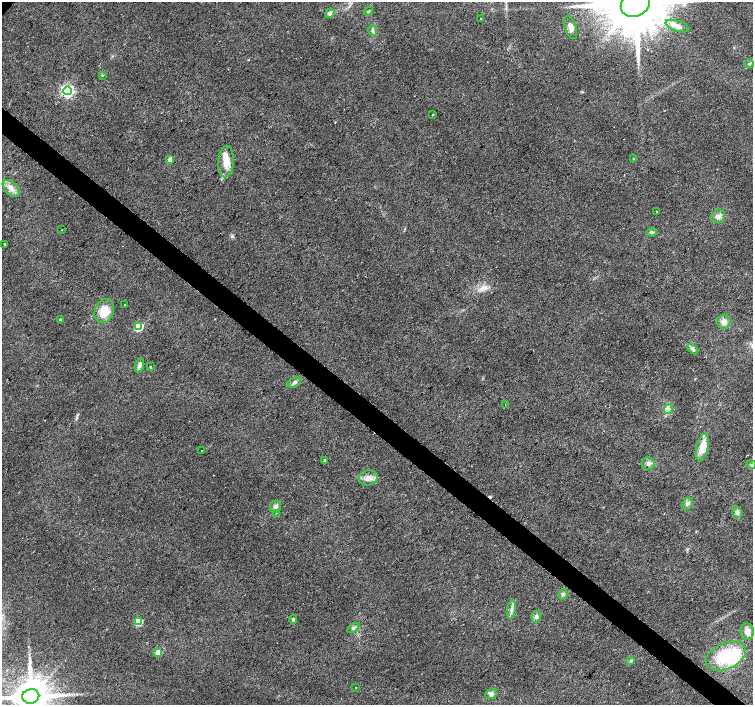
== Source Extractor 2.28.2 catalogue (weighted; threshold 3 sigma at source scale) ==
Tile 6 of 4 x 4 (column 2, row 2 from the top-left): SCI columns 1507-3007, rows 3048-4452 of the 6009 x 6027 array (HDU 1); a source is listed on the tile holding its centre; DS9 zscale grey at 2 x 2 block average (1 PNG px = mean of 2 x 2 image px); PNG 755 x 707 px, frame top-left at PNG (2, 2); each listed source drawn as its Kron ellipse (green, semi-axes under 4 px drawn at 4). Shown black and unused: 4% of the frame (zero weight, under 2 of 3 exposures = <1% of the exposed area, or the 3 px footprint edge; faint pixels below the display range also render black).
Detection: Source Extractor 2.28.2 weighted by HDU 2 'WHT'; one run over the whole footprint, this tile lists its part. Background 0.0153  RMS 0.0065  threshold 0.0292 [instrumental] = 3 sigma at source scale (4.5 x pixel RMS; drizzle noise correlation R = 1.50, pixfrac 1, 0.0396/0.0396 arcsec/px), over >= 5 px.
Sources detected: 59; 1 inside a brighter object's white glare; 3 cosmic-ray / hot-pixel residue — neither listed nor drawn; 1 inside a brighter listed object's ellipse — not listed separately; the other 54 listed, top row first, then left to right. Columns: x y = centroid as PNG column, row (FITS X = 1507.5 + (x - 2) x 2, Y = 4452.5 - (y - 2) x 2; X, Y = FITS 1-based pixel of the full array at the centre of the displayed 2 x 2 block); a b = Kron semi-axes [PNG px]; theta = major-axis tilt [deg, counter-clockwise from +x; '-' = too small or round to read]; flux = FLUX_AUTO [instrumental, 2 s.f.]
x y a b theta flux
635 3 15 12 35 21000
368 11 5 3 - 2
330 13 5 4 - 5.7
481 19 2 2 - 3.5
677 26 12 5 -18 10
571 27 12 5 -72 7.7
373 30 5 2 - 1.7
749 64 4 3 - 1.9
102 75 2 2 - 0.9
67 91 4 4 - 370
433 115 3 2 - 1.2
170 159 3 3 - 12
634 159 3 3 - 1.2
226 161 16 7 87 21
11 188 10 6 -46 11
656 212 2 2 - 1.1
718 216 7 6 - 7.6
62 230 2 2 - 1.5
652 232 5 4 - 3
4 244 2 2 - 8.3
125 304 2 2 - 1
104 311 12 9 68 31
60 320 3 2 - 4
724 322 7 7 - 9.1
139 327 3 3 - 96
693 349 6 3 -42 3.3
139 365 7 4 70 5.2
150 366 2 2 - 3.5
294 382 7 4 31 4.6
505 404 2 2 - 0.84
668 409 5 4 - 4.3
702 447 14 6 76 27
202 450 2 2 - 0.49
325 460 3 2 - 3.3
648 463 6 6 - 5.5
751 465 5 3 - 2.2
368 478 9 7 14 10
687 504 6 5 - 4.7
275 507 6 5 - 5
737 512 6 5 - 4.5
276 513 2 2 - 1.3
563 594 5 4 - 3.4
511 609 9 4 81 5.8
536 617 6 5 - 3.9
293 619 5 3 - 2.4
138 622 3 3 - 71
353 628 7 4 34 4
747 631 8 6 -88 11
158 652 3 3 - 25
726 656 21 13 22 79
631 661 4 2 - 1.6
356 687 2 2 - 1.9
491 694 6 5 - 4.7
31 696 8 7 - 5700
Isophote crosses this tile's border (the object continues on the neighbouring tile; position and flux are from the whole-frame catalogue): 3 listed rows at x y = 635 3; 751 465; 31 696
Diffuse or blended objects may show on this block-average render without a row.